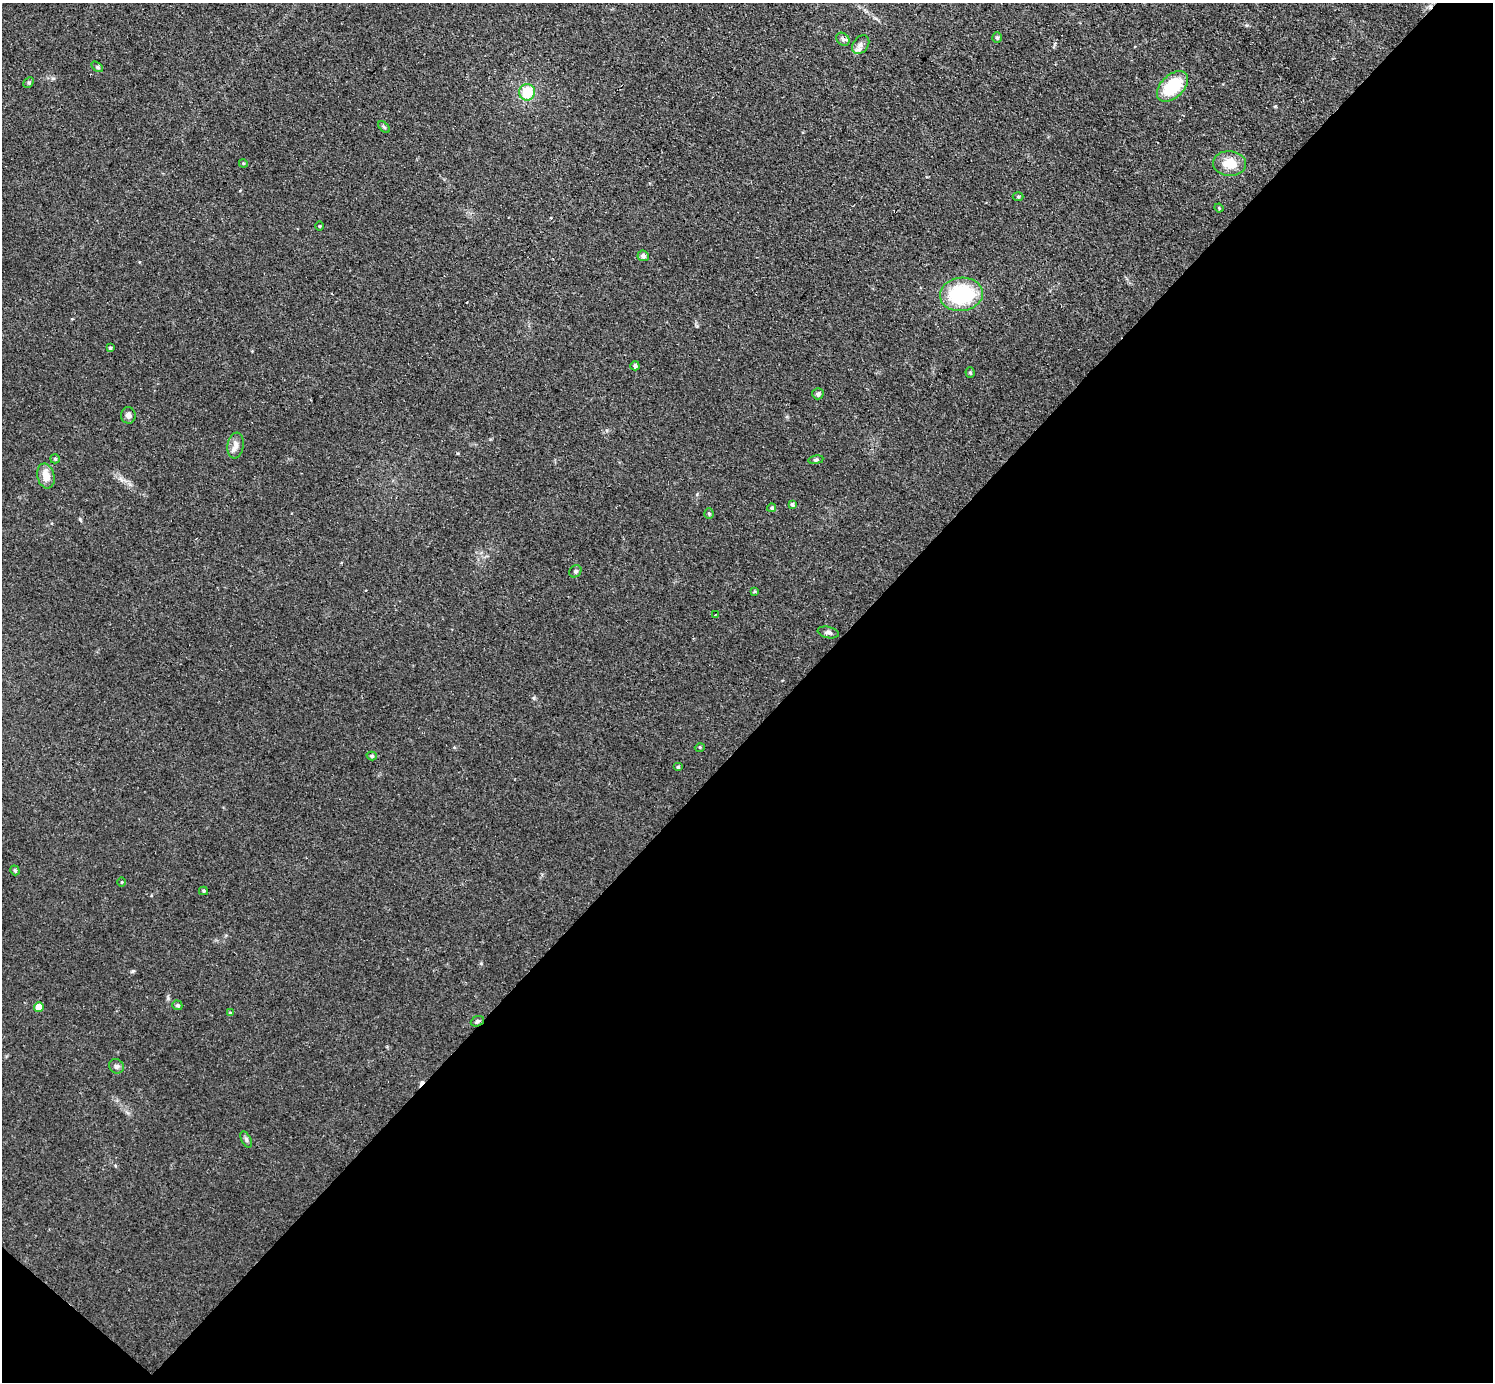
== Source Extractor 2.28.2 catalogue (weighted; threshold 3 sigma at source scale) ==
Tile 15 of 4 x 4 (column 3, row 4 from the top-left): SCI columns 3039-4529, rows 321-1700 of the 6141 x 6138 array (HDU 1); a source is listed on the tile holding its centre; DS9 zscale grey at full resolution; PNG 1495 x 1384 px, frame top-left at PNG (2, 3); each listed source drawn as its Kron ellipse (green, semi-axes under 4 px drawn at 4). Shown black and unused: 48% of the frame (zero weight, under 3 of 4 exposures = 1% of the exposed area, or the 3 px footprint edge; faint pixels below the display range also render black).
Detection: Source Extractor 2.28.2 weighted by HDU 2 'WHT'; one run over the whole footprint, this tile lists its part. Background 0.116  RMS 0.007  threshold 0.0315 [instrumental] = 3 sigma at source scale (4.5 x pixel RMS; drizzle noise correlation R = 1.50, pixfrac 1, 0.05/0.05 arcsec/px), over >= 5 px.
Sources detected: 45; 1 cosmic-ray / hot-pixel residue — neither listed nor drawn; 1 inside a brighter listed object's ellipse — not listed separately; the other 43 listed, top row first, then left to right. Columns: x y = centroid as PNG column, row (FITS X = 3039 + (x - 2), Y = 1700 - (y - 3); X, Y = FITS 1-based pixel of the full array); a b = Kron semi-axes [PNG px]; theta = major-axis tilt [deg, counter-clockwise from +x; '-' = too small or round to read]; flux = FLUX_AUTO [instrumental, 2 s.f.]
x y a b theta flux
997 38 5 5 - 1.3
843 39 7 5 -44 1.7
861 45 10 7 52 2.8
97 67 6 3 -37 1.1
29 82 6 4 44 1.1
1172 86 19 11 44 32
527 92 8 8 - 19
384 127 7 4 -45 1.1
243 163 4 3 - 0.62
1230 163 16 12 -4 13
1018 197 5 3 - 0.81
1219 208 4 3 - 0.6
320 226 5 3 - 0.6
643 256 5 5 - 2.2
961 294 21 16 8 57
110 348 4 3 - 1.2
635 366 4 4 - 1.7
970 373 5 4 - 0.93
818 394 5 5 - 2.1
128 415 8 7 - 3.2
235 445 13 8 82 4.6
55 459 5 4 - 0.93
816 460 7 4 8 0.96
46 476 12 8 -77 7.8
792 504 4 4 - 1.4
772 508 4 4 - 1.1
709 514 5 4 - 0.88
575 571 7 5 46 1.2
754 591 4 3 - 0.76
715 615 3 2 - 0.57
828 632 10 5 -12 2.1
700 747 5 3 - 0.69
372 756 5 4 - 1.2
678 767 5 4 - 0.98
15 870 5 4 - 1.1
122 882 5 3 - 0.63
203 891 4 3 - 0.91
177 1005 5 4 - 1.2
39 1007 5 5 - 10
230 1013 4 4 - 0.68
477 1021 7 5 22 1.3
116 1066 8 7 - 1.9
246 1139 9 4 -64 1.6
Overlapping masked pixels (flux is a lower limit): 1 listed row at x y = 477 1021